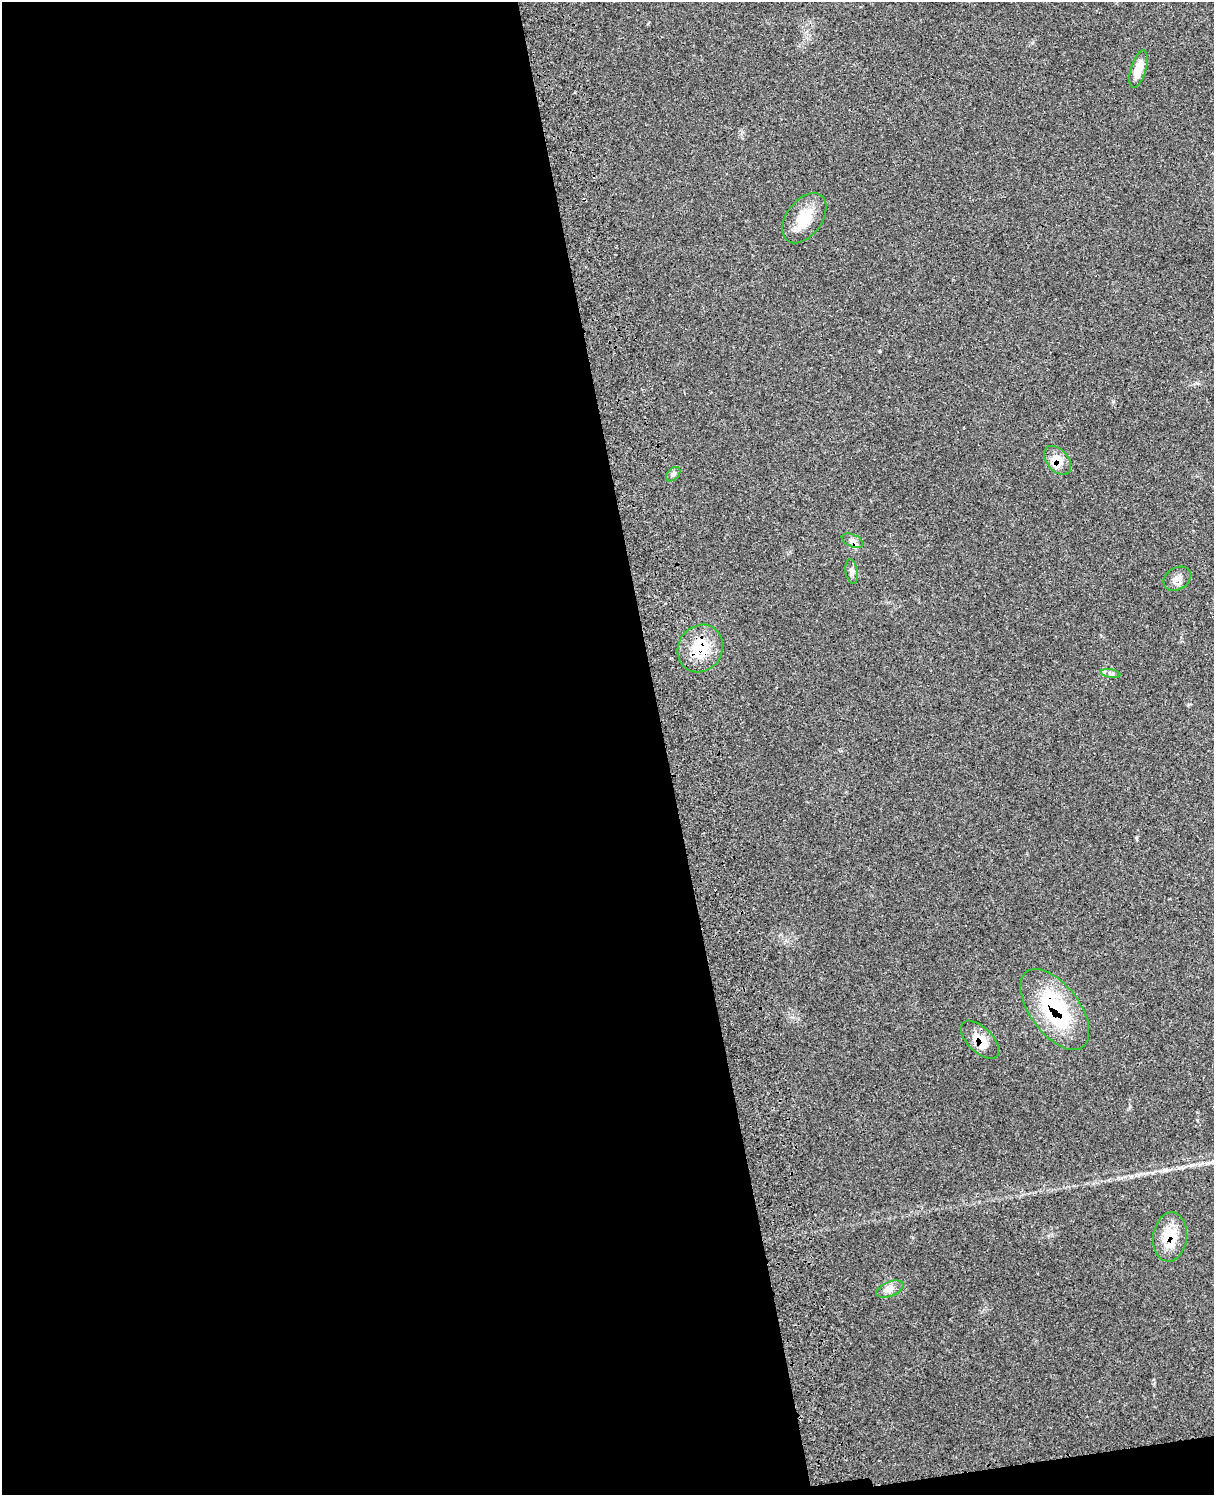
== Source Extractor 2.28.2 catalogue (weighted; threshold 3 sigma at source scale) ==
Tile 9 of 4 x 3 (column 1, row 3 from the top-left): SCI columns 114-1325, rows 172-1664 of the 5082 x 4924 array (HDU 1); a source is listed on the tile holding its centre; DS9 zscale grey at full resolution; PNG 1216 x 1497 px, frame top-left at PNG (2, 2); each listed source drawn as its Kron ellipse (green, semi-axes under 4 px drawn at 4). Shown black and unused: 55% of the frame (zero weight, under 3 of 4 exposures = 6% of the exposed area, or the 3 px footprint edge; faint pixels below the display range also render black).
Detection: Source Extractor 2.28.2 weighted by HDU 2 'WHT'; one run over the whole footprint, this tile lists its part. Background 0.234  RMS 0.0086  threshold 0.0388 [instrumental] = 3 sigma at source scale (4.5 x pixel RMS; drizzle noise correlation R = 1.50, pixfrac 1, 0.05/0.05 arcsec/px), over >= 5 px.
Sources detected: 13; all 13 listed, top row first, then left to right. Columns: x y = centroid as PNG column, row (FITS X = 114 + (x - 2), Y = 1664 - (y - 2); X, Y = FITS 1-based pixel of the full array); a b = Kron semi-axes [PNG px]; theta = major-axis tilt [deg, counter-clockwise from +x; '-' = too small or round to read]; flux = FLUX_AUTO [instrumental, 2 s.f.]
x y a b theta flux
1138 69 19 7 73 13
804 218 28 18 54 22
1057 460 16 10 -49 12
673 474 8 6 44 2.1
853 541 11 6 -24 3.9
852 571 12 6 -80 3.2
1177 579 14 11 31 6.3
700 648 24 22 58 30
1111 673 10 4 -10 2.2
1055 1009 47 24 -53 82
980 1040 24 12 -45 15
1170 1237 25 17 83 24
890 1289 14 7 22 5.3
Overlapping masked pixels (flux is a lower limit): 6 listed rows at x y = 1057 460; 853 541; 700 648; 1055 1009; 980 1040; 1170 1237
Unlisted compact peaks at least as high as the median listed source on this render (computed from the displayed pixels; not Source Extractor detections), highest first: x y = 1131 1177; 1113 401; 1197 1120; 1136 838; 880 351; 1152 1173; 1164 1170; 1130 1106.